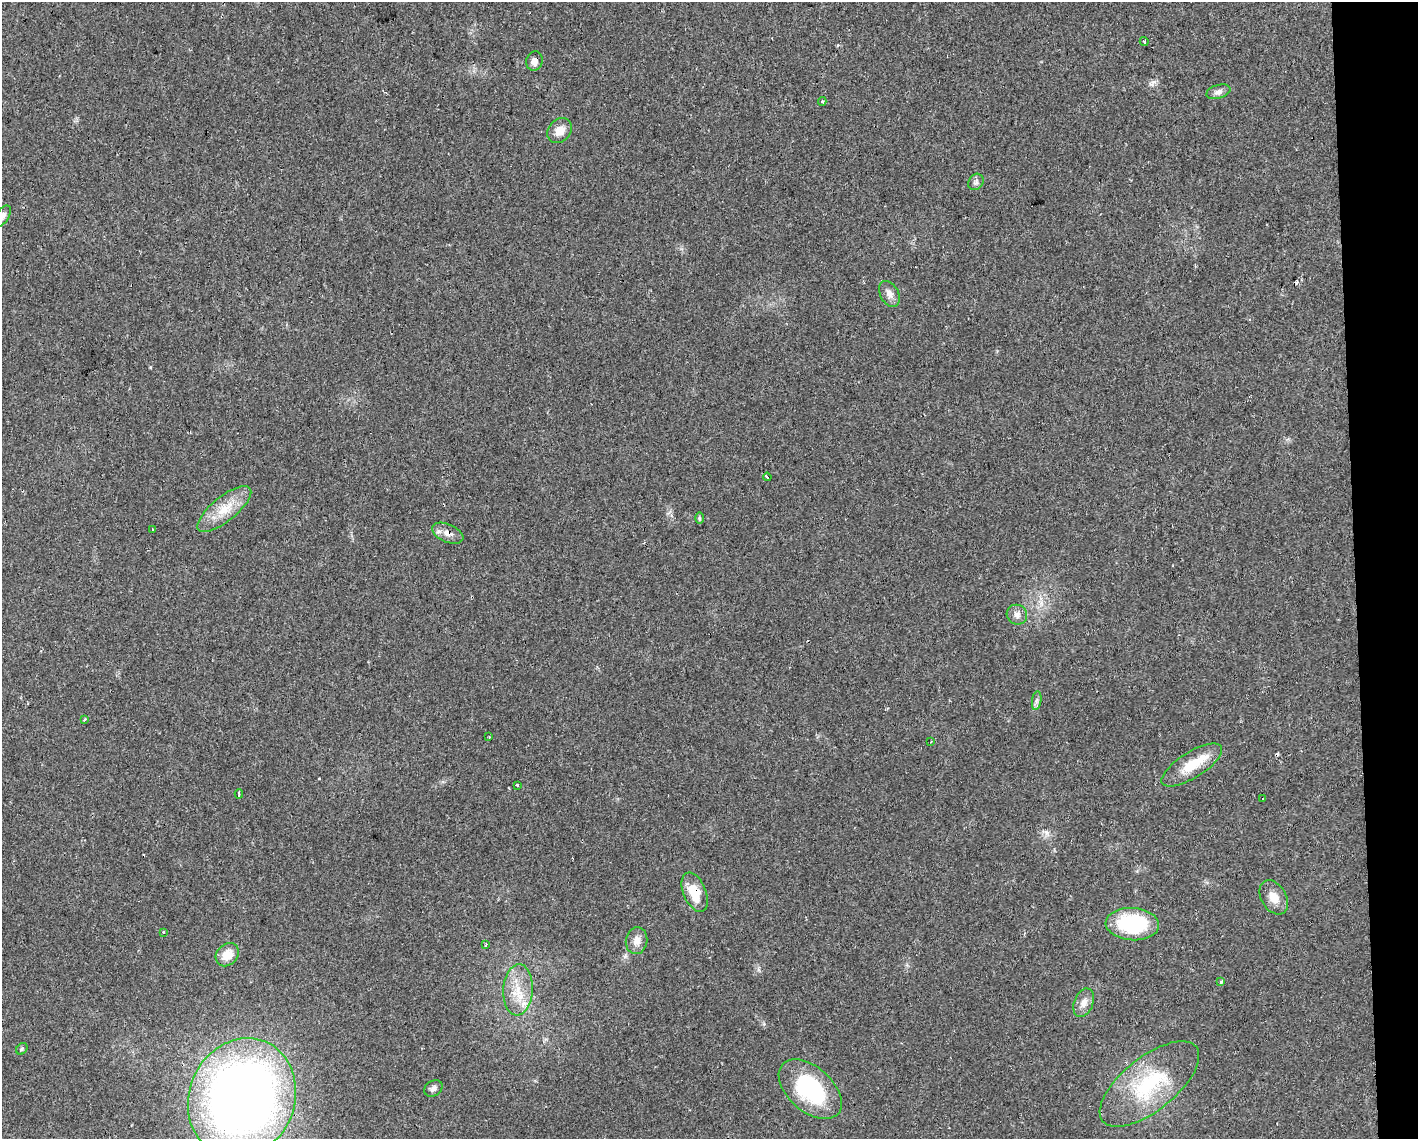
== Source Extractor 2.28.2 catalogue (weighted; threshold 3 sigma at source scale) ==
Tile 9 of 3 x 4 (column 3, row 3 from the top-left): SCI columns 2879-4294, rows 1138-2274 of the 4298 x 4548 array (HDU 1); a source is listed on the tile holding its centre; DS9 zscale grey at full resolution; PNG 1420 x 1141 px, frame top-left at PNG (2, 2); each listed source drawn as its Kron ellipse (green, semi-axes under 4 px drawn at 4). Shown black and unused: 4% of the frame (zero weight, under 2 of 3 exposures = <1% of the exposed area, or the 3 px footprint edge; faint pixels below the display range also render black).
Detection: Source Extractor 2.28.2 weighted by HDU 2 'WHT'; one run over the whole footprint, this tile lists its part. Background 0.0253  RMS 0.0033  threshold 0.0147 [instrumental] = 3 sigma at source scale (4.5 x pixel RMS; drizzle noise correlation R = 1.50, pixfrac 1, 0.0396/0.0396 arcsec/px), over >= 5 px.
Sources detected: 42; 4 cosmic-ray / hot-pixel residue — neither listed nor drawn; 1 inside a brighter listed object's ellipse — not listed separately; the other 37 listed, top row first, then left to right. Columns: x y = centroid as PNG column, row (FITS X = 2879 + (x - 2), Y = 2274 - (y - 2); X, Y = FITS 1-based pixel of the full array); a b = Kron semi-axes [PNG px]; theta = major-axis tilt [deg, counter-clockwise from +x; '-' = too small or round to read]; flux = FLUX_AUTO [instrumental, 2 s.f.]
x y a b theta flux
1144 42 4 3 - 0.44
534 61 10 8 73 1.8
1218 92 12 6 17 1.6
822 101 4 3 - 0.41
560 131 13 11 47 3.7
976 182 8 7 - 1.1
2 216 12 6 57 1.6
889 294 14 9 -61 2.3
767 477 4 3 - 2.7
224 509 33 12 39 8.1
699 518 6 4 -89 0.44
152 529 3 2 - 0.41
448 533 16 9 -24 2.6
1017 615 10 10 - 1.9
1037 701 9 4 81 0.96
85 720 4 3 - 0.48
489 737 2 2 - 0.34
931 741 2 2 - 0.3
1192 765 35 13 32 9.5
517 785 3 2 - 0.97
239 794 5 3 - 1.4
1262 799 3 3 - 13
695 892 21 11 -67 8
1274 897 18 12 -59 4.3
1132 924 26 16 -3 29
163 932 3 3 - 0.9
637 941 13 10 83 2.8
485 945 4 3 - 0.71
227 955 13 10 45 5.1
1221 982 3 3 - 2.5
518 990 25 14 86 8.3
1084 1003 15 9 67 2.6
22 1049 6 5 - 0.52
1149 1084 60 26 39 29
433 1088 10 7 35 1.3
810 1089 37 22 -42 33
242 1098 61 52 67 310
Overlapping masked pixels (flux is a lower limit): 3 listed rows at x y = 534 61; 448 533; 695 892
Isophote crosses this tile's border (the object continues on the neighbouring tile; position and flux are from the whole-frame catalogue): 1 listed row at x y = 2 216
Unlisted compact peaks at least as high as the median listed source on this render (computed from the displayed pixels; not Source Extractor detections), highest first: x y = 1154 82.